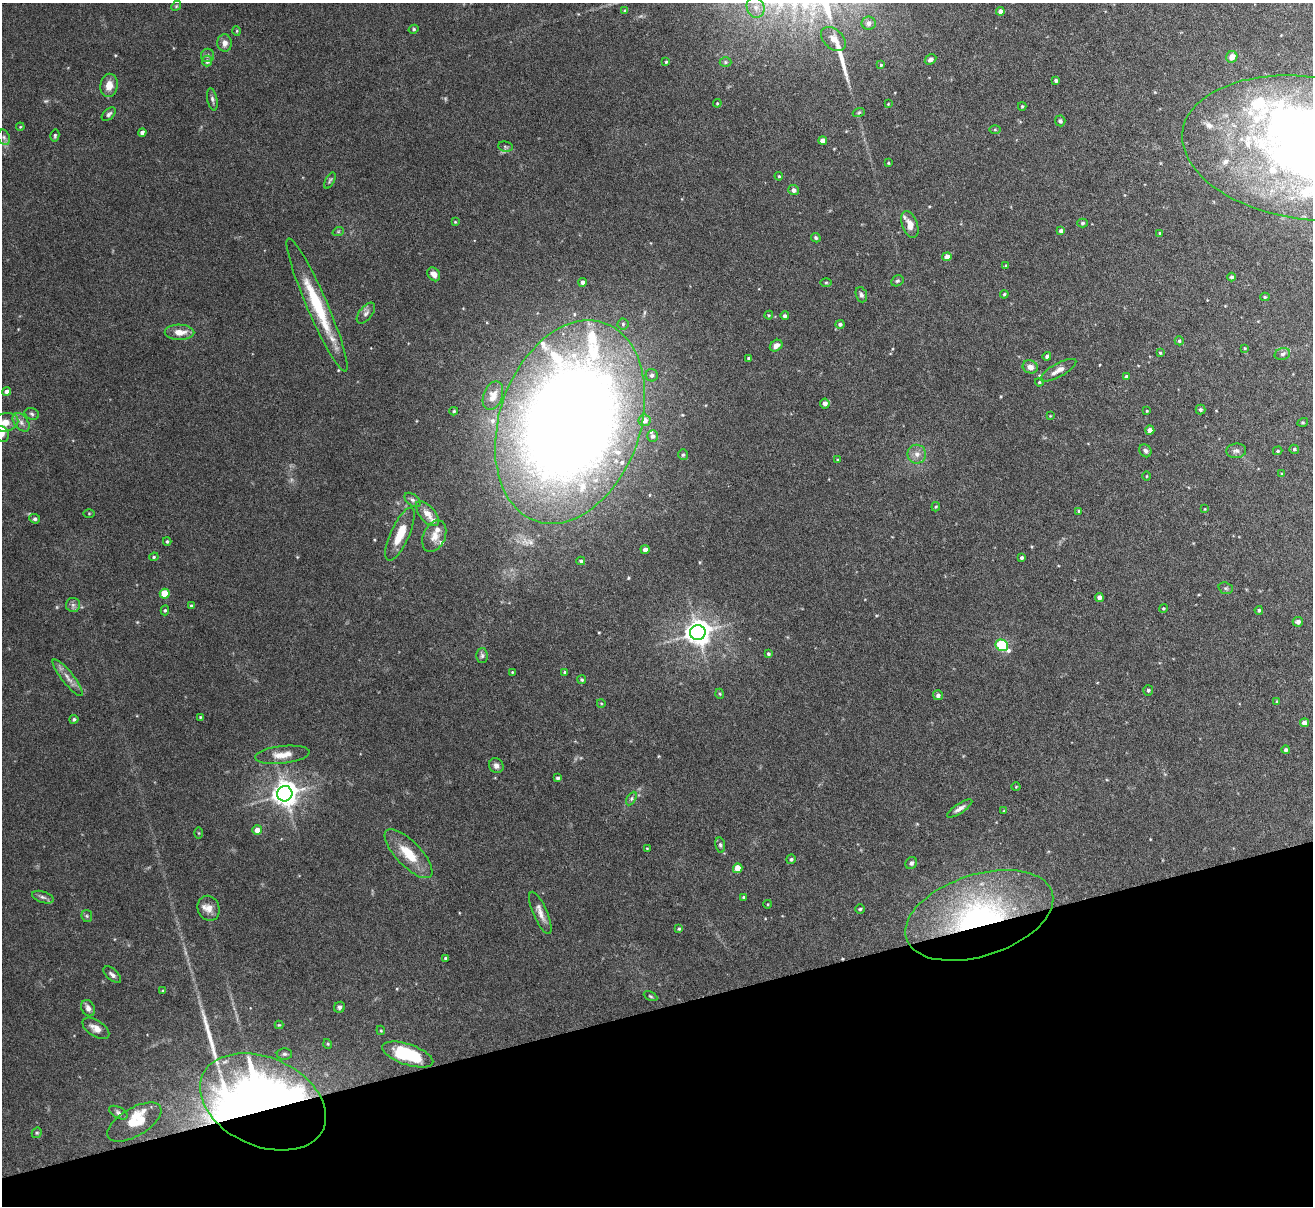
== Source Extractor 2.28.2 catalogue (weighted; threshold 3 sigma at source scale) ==
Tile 14 of 4 x 4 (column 2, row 4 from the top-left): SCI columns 1313-2623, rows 144-1347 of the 5247 x 5228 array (HDU 1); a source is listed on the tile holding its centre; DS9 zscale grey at full resolution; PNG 1315 x 1208 px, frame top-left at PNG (2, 3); each listed source drawn as its Kron ellipse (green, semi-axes under 4 px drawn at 4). Shown black and unused: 16% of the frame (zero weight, under 4 of 8 exposures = <1% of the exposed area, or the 3 px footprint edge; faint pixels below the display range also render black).
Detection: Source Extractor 2.28.2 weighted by HDU 2 'WHT'; one run over the whole footprint, this tile lists its part. Background 0.0598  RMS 0.0025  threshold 0.0101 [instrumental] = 3 sigma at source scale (4.09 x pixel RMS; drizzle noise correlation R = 1.36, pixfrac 0.8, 0.05/0.05 arcsec/px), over >= 5 px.
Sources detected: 201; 1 too faint to see at this stretch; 2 inside a brighter object's white glare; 1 long thin detection or spike segment (spike, bleed or trail) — neither listed nor drawn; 18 inside a brighter listed object's ellipse — not listed separately; the other 179 listed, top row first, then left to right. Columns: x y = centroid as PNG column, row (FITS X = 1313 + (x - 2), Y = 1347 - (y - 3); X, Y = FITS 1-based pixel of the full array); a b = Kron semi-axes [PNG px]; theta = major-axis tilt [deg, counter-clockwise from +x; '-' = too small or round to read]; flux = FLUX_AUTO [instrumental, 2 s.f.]
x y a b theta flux
176 6 5 4 - 0.29
756 7 10 8 -67 1.9
625 11 4 3 - 0.41
1000 11 4 4 - 1.5
869 23 7 6 - 1.1
414 29 5 4 - 0.35
237 31 5 3 - 0.23
833 39 14 9 -43 2.6
225 43 8 7 - 1.4
208 55 7 6 - 0.59
1232 57 6 5 - 1.7
931 59 6 4 32 0.85
207 61 5 5 - 0.94
666 62 4 3 - 0.23
725 62 6 5 - 0.37
881 65 4 3 - 0.28
1056 80 4 4 - 0.52
109 85 12 8 81 2.3
212 99 11 5 -79 0.63
717 103 4 4 - 0.24
888 104 3 3 - 0.17
1022 106 4 3 - 0.28
859 112 6 4 20 0.3
109 114 8 5 43 0.57
1060 121 5 5 - 0.58
20 127 4 3 - 0.2
995 129 6 4 -1 0.31
142 132 4 4 - 0.83
55 135 6 4 76 0.35
4 137 8 6 -69 0.66
823 140 4 4 - 1.7
505 147 7 5 -9 0.49
1307 148 126 71 -8 200
888 163 3 3 - 0.23
779 176 4 3 - 0.26
330 180 9 4 63 0.45
794 190 5 5 - 0.86
455 222 4 3 - 0.21
1082 223 5 4 - 0.4
910 224 14 7 -70 2.2
1061 231 4 4 - 0.72
338 232 6 3 19 0.26
1160 233 3 3 - 0.37
816 238 5 4 - 0.36
947 257 4 4 - 1.7
1006 266 4 4 - 0.28
434 274 7 5 -52 1.5
1231 277 4 4 - 0.46
897 281 6 5 - 0.43
582 282 4 4 - 0.62
826 283 5 3 - 0.25
1004 294 4 3 - 0.27
861 295 8 5 -72 0.58
1265 297 4 4 - 0.3
317 305 72 10 -67 14
366 313 12 6 51 0.93
769 315 4 4 - 0.23
785 316 4 3 - 0.59
623 324 5 5 - 0.45
840 324 4 4 - 0.59
180 332 15 7 -1 2.6
1179 341 4 4 - 0.37
776 346 7 5 35 1.2
1245 348 3 3 - 0.21
1160 353 4 3 - 0.24
1282 354 8 5 16 0.59
1047 356 4 3 - 0.53
748 358 3 3 - 0.34
1030 367 8 6 -21 1.5
1058 370 20 6 29 1.8
652 375 6 6 - 0.72
1127 377 4 4 - 0.85
1039 382 4 4 - 0.33
6 391 4 4 - 0.89
493 396 15 9 70 1.7
825 403 5 5 - 1.1
1200 410 5 5 - 0.47
454 411 4 3 - 0.24
1147 411 3 3 - 0.2
32 414 7 5 -19 0.54
1050 416 3 3 - 0.16
644 420 6 6 - 1.6
6 422 13 9 13 2.6
21 422 11 6 -52 1.2
570 422 105 70 71 470
1303 422 5 3 - 0.24
1150 430 4 4 - 1.3
2 434 8 6 -66 0.86
653 436 6 5 - 0.61
1294 449 5 4 - 0.44
1145 451 7 5 -57 0.65
1236 451 10 7 6 0.81
1278 451 5 4 - 0.28
917 454 9 9 - 1.5
683 455 5 4 - 0.36
838 460 4 4 - 0.27
1282 474 4 4 - 0.23
1146 476 4 3 - 0.17
412 500 9 5 -37 0.7
936 507 5 3 - 0.26
1205 509 4 2 - 0.15
1079 511 3 3 - 0.31
89 513 5 4 - 0.23
427 514 15 7 -50 2.2
35 519 5 4 - 0.48
400 534 29 9 66 5.2
434 536 17 11 66 2.3
167 541 4 3 - 0.3
645 549 4 4 - 0.84
154 557 5 4 - 0.29
1022 558 3 3 - 0.52
581 561 4 3 - 0.43
1226 588 7 5 -19 0.45
165 594 5 5 - 5.2
1099 597 4 4 - 1.2
73 605 7 7 - 0.8
191 606 4 4 - 0.25
1163 608 4 4 - 0.29
165 610 5 4 - 0.33
1259 610 4 4 - 0.4
1298 622 5 5 - 0.94
698 633 8 7 - 230
1002 645 6 5 - 22
768 654 4 3 - 0.36
482 656 7 5 90 0.52
512 672 4 3 - 0.23
565 672 4 3 - 0.33
68 678 23 6 -52 1.9
582 680 4 4 - 0.35
1148 690 5 5 - 0.41
720 694 5 3 - 0.24
938 695 5 5 - 0.76
1277 701 4 3 - 0.22
601 703 4 3 - 0.2
200 717 4 3 - 0.24
74 719 4 4 - 0.43
1304 723 4 4 - 1.6
1286 750 4 4 - 0.49
282 755 27 8 6 3.2
496 766 8 7 - 0.99
558 778 4 3 - 0.49
1016 787 4 3 - 0.17
285 794 8 7 - 230
631 799 7 4 59 0.51
960 809 15 5 33 1.1
1004 811 4 4 - 0.23
257 830 5 5 - 1.7
199 833 5 3 - 0.22
720 845 7 5 -81 0.47
647 848 4 2 - 0.17
408 854 32 12 -46 6.3
791 859 5 5 - 0.48
911 863 6 5 - 0.69
738 868 5 4 - 3.9
43 897 11 5 -18 0.76
743 897 4 3 - 0.25
768 904 4 3 - 0.19
209 908 13 10 -68 1.8
860 909 5 5 - 0.3
540 913 23 7 -66 1.9
979 915 77 41 18 58
87 916 6 5 - 0.43
679 929 4 3 - 0.3
445 958 4 3 - 0.24
112 975 10 5 -42 0.75
162 991 4 3 - 0.25
650 996 7 4 -27 0.32
339 1007 6 5 - 0.49
88 1008 8 6 -64 1.3
279 1025 4 4 - 0.22
96 1028 15 8 -33 2
381 1030 5 4 - 0.27
328 1044 5 3 - 0.22
284 1054 8 6 0 0.55
408 1054 27 10 -18 16
263 1102 66 44 -24 270
118 1113 10 5 -28 0.64
134 1122 30 14 30 5
37 1133 5 5 - 0.34
Overlapping masked pixels (flux is a lower limit): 2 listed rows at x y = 979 915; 263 1102
Isophote crosses this tile's border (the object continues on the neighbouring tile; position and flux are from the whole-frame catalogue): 3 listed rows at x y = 1307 148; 6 422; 2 434